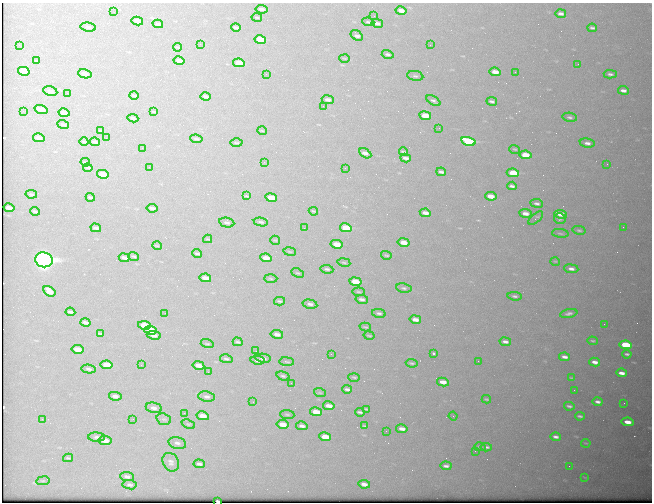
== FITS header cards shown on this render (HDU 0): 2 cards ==
NAXIS1  =                  650 / Width of table row in bytes
NAXIS2  =                  500 / Number of rows in table

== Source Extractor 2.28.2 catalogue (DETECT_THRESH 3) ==
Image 650 x 500 px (HDU 0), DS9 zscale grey, 1 PNG px = 1 image px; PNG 654 x 504 px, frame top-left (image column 1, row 500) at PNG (2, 3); each listed source drawn as its Kron ellipse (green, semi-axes under 4 px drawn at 4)
Background 566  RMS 3.1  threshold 9.3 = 3 sigma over >= 5 px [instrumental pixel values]
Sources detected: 219; all 219 listed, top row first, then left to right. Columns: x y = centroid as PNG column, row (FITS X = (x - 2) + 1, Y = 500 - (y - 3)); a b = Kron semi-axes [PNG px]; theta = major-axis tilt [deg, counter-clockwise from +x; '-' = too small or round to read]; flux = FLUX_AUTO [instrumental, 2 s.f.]
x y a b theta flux
261 9 6 3 -8 690
401 11 5 3 - 1700
114 12 2 2 - 88
561 14 5 3 - 640
374 16 2 2 - 80
257 17 5 2 - 170
137 21 6 3 -13 2200
368 22 6 3 -9 320
377 23 6 4 -13 790
158 24 5 3 - 550
88 27 8 4 -7 490
236 27 5 3 - 440
592 28 4 3 - 400
357 35 6 4 -38 910
260 40 6 4 -12 8900
200 44 2 2 - 80
19 45 2 2 - 140
430 45 2 2 - 320
178 47 4 2 - 140
388 54 6 4 -16 420
344 58 5 2 - 170
37 61 3 2 - 140
179 61 5 3 - 1700
239 63 6 4 -10 4800
578 64 2 2 - 85
24 71 6 4 -13 4500
495 72 6 4 -9 2700
515 72 2 2 - 230
85 74 7 4 -14 1500
266 74 2 2 - 400
610 74 6 3 -3 440
415 76 8 5 -8 440
623 90 5 3 - 830
50 91 7 4 -12 1100
67 93 3 2 - 140
134 95 4 3 - 280
206 97 5 3 - 630
328 100 6 4 -9 930
433 101 8 4 -32 540
492 101 5 3 - 450
323 106 2 2 - 210
41 109 6 4 -17 1600
23 111 2 2 - 150
154 112 3 2 - 120
64 113 5 3 - 1500
425 116 6 4 -9 4800
570 117 7 4 -9 420
133 118 5 3 - 420
63 124 5 3 - 410
439 128 2 2 - 100
101 130 4 2 - 200
262 131 4 3 - 150
39 138 6 3 -14 1300
106 138 2 2 - 110
196 139 6 3 -8 310
468 141 7 4 -15 22000
84 142 4 3 - 140
95 142 5 3 - 450
236 143 6 3 -1 200
587 143 7 4 -9 860
142 148 2 2 - 960
515 149 5 3 - 190
403 152 4 2 - 280
365 153 7 4 -30 1100
525 155 6 4 -9 5700
406 158 5 3 - 770
85 162 5 3 - 250
264 162 2 2 - 100
607 164 2 2 - 380
149 167 2 2 - 97
88 168 4 2 - 250
345 168 2 2 - 110
441 172 5 3 - 490
513 173 6 4 -8 9400
103 174 6 4 -12 5000
512 186 5 3 - 540
31 194 6 3 -11 320
246 195 4 3 - 380
491 196 6 3 -10 3000
90 197 4 2 - 340
271 198 6 4 -11 4200
537 203 6 4 -8 520
9 208 6 3 -11 1600
152 208 5 3 - 640
35 211 4 3 - 370
313 211 5 2 - 180
425 213 5 3 - 1600
525 213 6 4 -8 1400
561 214 6 4 -7 2300
536 218 9 4 41 370
560 219 6 5 - 350
261 222 7 4 -11 400
227 223 8 5 -11 600
623 227 2 2 - 410
96 228 5 3 - 610
304 228 2 2 - 150
346 228 6 4 -10 8900
579 230 7 4 -12 320
560 233 8 3 -6 290
208 239 4 3 - 210
275 240 5 3 - 210
403 242 6 4 -11 2700
337 244 6 4 -11 4500
157 246 5 3 - 160
290 251 6 3 -10 230
197 253 5 3 - 360
386 255 5 3 - 260
134 256 5 3 - 220
124 258 5 3 - 1000
266 258 6 3 -10 2800
44 260 9 7 -9 100000
555 261 5 3 - 160
344 262 6 3 -10 260
327 269 6 3 -7 410
571 269 7 4 -6 810
298 273 6 3 -24 250
205 278 6 3 -11 2000
271 279 7 3 -2 260
355 282 6 4 -10 7000
404 288 8 4 -7 420
49 291 6 4 -33 2600
359 292 6 3 -7 250
515 296 7 4 -7 400
362 299 6 4 -11 680
280 301 5 3 - 330
310 304 7 4 -12 710
70 312 5 2 - 390
165 313 2 2 - 110
379 313 7 4 -12 450
569 313 9 4 12 620
415 319 6 4 -11 1400
85 322 5 3 - 710
604 324 2 2 - 460
144 325 6 4 -11 6200
365 327 6 3 -15 230
150 330 6 4 -10 9900
100 333 4 2 - 260
277 334 6 4 -10 1100
154 335 7 4 -9 1100
369 336 5 2 - 200
593 341 5 3 - 260
238 342 5 3 - 300
505 342 5 3 - 750
207 344 6 3 -17 240
626 345 6 4 -9 12000
78 349 6 4 -11 2800
256 351 2 2 - 95
433 353 3 3 - 400
331 354 2 2 - 380
627 354 4 3 - 390
565 357 5 3 - 840
263 358 8 4 -8 740
226 359 6 3 -12 360
258 360 7 4 -8 840
478 361 2 2 - 380
287 362 7 3 -6 250
595 362 5 3 - 1200
412 363 6 3 -8 290
107 365 6 4 -8 4200
141 365 3 2 - 180
198 365 6 4 -12 2200
89 369 7 3 -10 450
208 372 2 2 - 160
622 373 5 3 - 1100
283 376 7 4 -15 370
354 377 5 2 - 230
571 378 4 2 - 180
443 382 6 4 -11 2000
291 383 2 2 - 210
347 389 5 3 - 410
574 390 2 2 - 110
320 393 6 3 -19 220
115 396 6 4 -10 960
207 397 8 5 -8 640
486 399 5 3 - 270
253 402 3 3 - 190
598 402 5 3 - 650
624 403 2 2 - 120
329 406 6 3 -10 1600
569 406 5 3 - 430
154 408 8 5 -11 910
366 409 4 2 - 240
316 412 6 4 -10 4500
360 412 5 2 - 360
184 413 3 2 - 200
287 414 7 3 -5 260
203 416 6 4 -11 2700
453 416 4 4 - 270
580 416 5 3 - 390
42 419 3 2 - 340
133 419 2 2 - 260
164 419 7 5 -19 410
628 422 6 4 -10 2200
188 424 7 4 -22 310
283 424 6 4 -11 3300
302 426 6 3 -14 720
364 426 4 2 - 220
402 429 6 4 -11 1100
386 431 2 2 - 560
97 437 8 4 0 550
325 437 6 4 -10 3800
556 437 5 3 - 630
105 441 6 4 -10 2200
177 443 9 5 -13 710
586 443 5 2 - 150
480 447 5 3 - 290
486 447 6 3 -6 450
475 451 2 2 - 550
68 458 5 3 - 260
171 462 10 7 -60 860
199 464 5 4 - 560
446 466 5 3 - 580
569 466 2 2 - 89
127 477 7 4 -5 650
585 478 4 2 - 150
43 481 7 3 8 200
364 484 6 4 -10 1300
130 485 7 4 -6 490
218 501 4 2 - 550
At the frame edge (FLAGS 8, measured only in part): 1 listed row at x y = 218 501